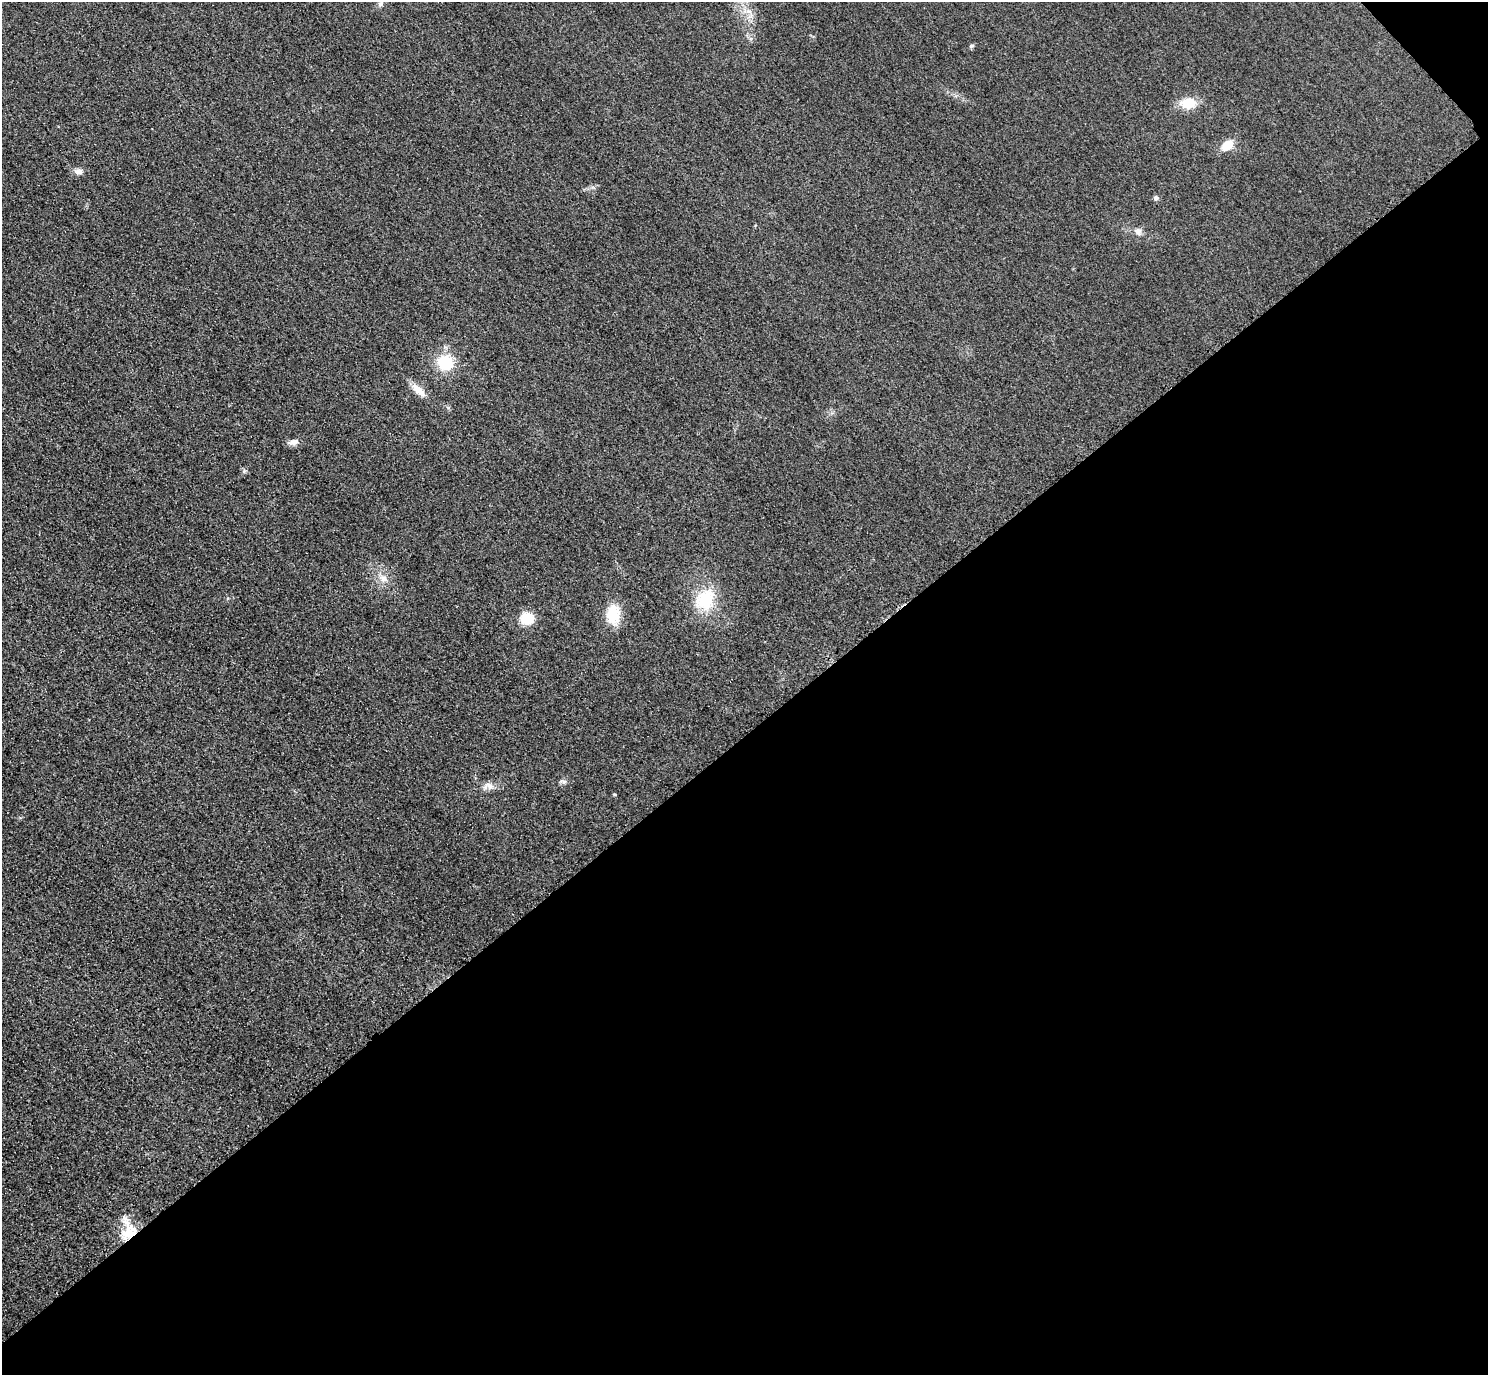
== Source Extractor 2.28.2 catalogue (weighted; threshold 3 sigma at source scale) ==
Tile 12 of 4 x 4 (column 4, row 3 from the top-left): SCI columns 4490-5975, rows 1558-2930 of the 6005 x 6003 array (HDU 1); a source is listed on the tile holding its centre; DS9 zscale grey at full resolution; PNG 1490 x 1377 px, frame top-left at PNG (2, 2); no overlay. Shown black and unused: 47% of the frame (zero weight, under 3 of 4 exposures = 3% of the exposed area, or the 3 px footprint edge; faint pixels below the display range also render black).
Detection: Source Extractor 2.28.2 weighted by HDU 2 'WHT'; one run over the whole footprint, this tile lists its part. Background 0.0531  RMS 0.016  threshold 0.0724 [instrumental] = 3 sigma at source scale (4.5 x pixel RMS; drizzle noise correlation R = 1.50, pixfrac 1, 0.05/0.05 arcsec/px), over >= 5 px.
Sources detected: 19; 1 inside a brighter listed object's ellipse — not listed separately; the other 18 listed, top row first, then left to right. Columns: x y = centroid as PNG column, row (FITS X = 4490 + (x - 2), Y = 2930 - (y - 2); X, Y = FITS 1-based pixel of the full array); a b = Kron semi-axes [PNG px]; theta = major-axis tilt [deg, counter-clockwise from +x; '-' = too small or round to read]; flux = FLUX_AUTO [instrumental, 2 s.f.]
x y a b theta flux
380 4 8 6 43 4.5
971 46 7 4 19 2.7
1188 103 15 11 8 36
1227 145 13 9 38 24
79 171 10 7 -7 7.7
1155 198 7 6 - 3.7
1138 231 10 8 -53 6.6
445 362 14 13 - 59
418 390 21 8 -42 17
294 442 13 7 13 8.6
244 471 5 5 - 2.7
384 579 10 10 - 11
705 600 28 23 55 65
613 614 23 17 88 40
527 618 12 12 - 35
564 782 7 4 0 3.4
489 786 12 7 -54 8
129 1233 20 13 19 30
Overlapping masked pixels (flux is a lower limit): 1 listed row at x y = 129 1233
Unlisted compact peaks at least as high as the median listed source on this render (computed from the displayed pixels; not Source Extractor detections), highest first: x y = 614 794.